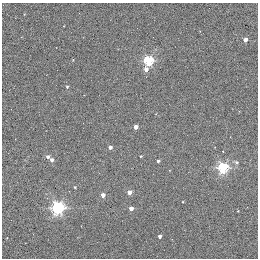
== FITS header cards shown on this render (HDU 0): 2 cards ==
NAXIS1  =                  256 / STANDARD FITS FORMAT
NAXIS2  =                  256 / STANDARD FITS FORMAT

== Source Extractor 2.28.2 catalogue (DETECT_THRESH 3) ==
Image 256 x 256 px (HDU 0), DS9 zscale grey, 1 PNG px = 1 image px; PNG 260 x 260 px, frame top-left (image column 1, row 256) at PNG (2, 3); no overlay
Background 0.297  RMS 4.9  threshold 14.7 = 3 sigma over >= 5 px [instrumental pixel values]
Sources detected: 21; all 21 listed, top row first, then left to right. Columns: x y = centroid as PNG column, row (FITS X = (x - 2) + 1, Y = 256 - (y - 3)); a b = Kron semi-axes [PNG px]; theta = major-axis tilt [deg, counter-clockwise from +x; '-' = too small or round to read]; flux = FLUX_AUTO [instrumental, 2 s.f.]
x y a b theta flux
24 14 3 2 - 190
245 40 3 3 - 2100
148 61 5 5 - 30000
146 69 5 4 - 1700
67 87 4 3 - 450
136 127 4 3 - 2800
110 147 3 3 - 1300
223 151 2 2 - 3300
140 156 3 2 - 350
48 157 4 4 - 1100
52 160 4 3 - 1300
158 161 3 3 - 800
236 162 6 5 - 710
223 168 5 5 - 38000
75 187 4 3 - 300
129 192 4 4 - 2600
103 195 4 3 - 2600
58 208 6 5 - 61000
131 208 4 3 - 2500
238 211 2 2 - 230
159 236 3 3 - 1100

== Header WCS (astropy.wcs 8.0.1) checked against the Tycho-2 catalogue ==
Header WCS as astropy/WCSLIB reads it (applying the file's SIP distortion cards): RA---TAN-SIP/DEC--TAN-SIP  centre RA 20:00:38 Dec +22:42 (300.16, +22.70 deg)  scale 1.22 arcsec/px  FOV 5.2' x 5.2'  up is +79 deg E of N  parity normal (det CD < 0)
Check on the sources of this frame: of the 21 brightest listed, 3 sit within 1.5 arcsec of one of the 5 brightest Tycho-2 stars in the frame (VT <= 11.35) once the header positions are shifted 0.50 arcsec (0.39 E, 0.32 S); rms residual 0.26 arcsec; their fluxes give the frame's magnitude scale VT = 19.62 - 2.5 log10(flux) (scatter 0.17 mag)
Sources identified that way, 3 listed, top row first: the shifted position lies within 1.5 arcsec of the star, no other Tycho-2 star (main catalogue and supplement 1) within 3.0 arcsec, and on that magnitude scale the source's flux lands within +1.5 / -3 mag of the star's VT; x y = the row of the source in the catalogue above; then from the Tycho-2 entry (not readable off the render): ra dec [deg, ICRS J2000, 3 dp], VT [Tycho-2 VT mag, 2 dp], TYC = Tycho-2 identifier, HIP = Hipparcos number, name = IAU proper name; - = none
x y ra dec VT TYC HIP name
136 127 300.159 +22.702 11.00 2141-1346-1 - -
75 187 300.142 +22.678 11.35 2141-1182-1 - -
103 195 300.137 +22.687 11.25 2141-1124-1 - -